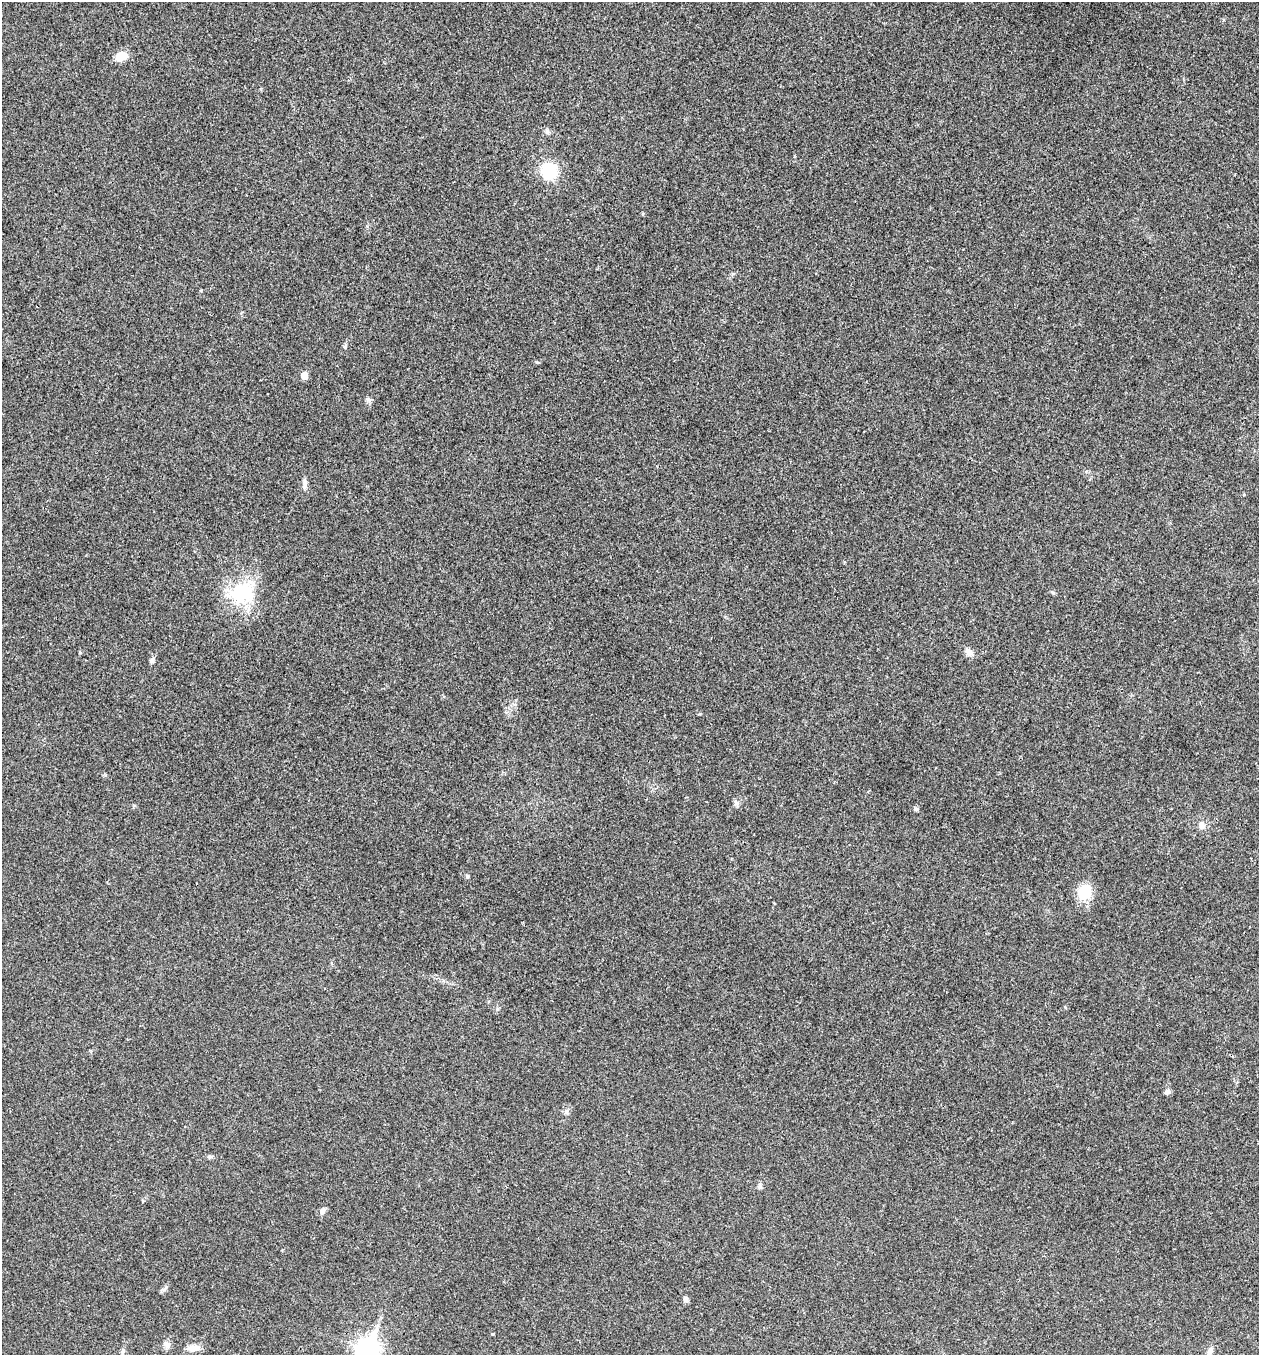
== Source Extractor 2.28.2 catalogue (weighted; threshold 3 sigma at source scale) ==
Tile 6 of 4 x 4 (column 2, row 2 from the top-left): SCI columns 1394-2650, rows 2710-4062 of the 5431 x 5417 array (HDU 1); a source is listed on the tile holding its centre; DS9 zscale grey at full resolution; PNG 1261 x 1357 px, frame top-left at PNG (2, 2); no overlay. Shown black and unused: <1% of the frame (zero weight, under 3 of 4 exposures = <1% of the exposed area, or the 3 px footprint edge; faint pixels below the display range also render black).
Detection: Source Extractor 2.28.2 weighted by HDU 2 'WHT'; one run over the whole footprint, this tile lists its part. Background 0.0238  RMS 0.0041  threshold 0.0184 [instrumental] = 3 sigma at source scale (4.5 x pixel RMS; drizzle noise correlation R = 1.50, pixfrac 1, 0.05/0.05 arcsec/px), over >= 5 px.
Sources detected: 25; all 25 listed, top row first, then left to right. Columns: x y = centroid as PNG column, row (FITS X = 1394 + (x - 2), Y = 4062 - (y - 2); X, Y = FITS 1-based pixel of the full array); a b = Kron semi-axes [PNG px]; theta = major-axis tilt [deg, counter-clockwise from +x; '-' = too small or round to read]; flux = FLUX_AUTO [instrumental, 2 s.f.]
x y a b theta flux
121 56 14 9 22 5.1
547 132 8 5 -63 0.95
549 171 22 21 - 13
345 346 6 5 - 0.75
304 376 5 5 - 4.7
368 399 7 4 -1 0.79
304 483 16 4 85 1.4
242 593 34 28 27 22
969 652 12 8 -48 2.3
152 661 6 5 - 1.1
736 804 7 4 19 0.83
916 809 6 5 - 0.68
1202 825 9 8 - 1.9
467 876 5 4 - 0.58
1085 892 20 17 57 8.6
1167 1092 8 6 14 1.2
210 1156 6 5 - 0.87
760 1186 8 6 83 0.98
322 1211 9 6 65 1.4
686 1299 8 6 -73 1.2
167 1345 11 7 -57 1.6
194 1348 19 8 8 3.1
368 1350 10 8 71 260
123 1351 10 5 79 1
1210 1351 12 6 65 1.7
Isophote crosses this tile's border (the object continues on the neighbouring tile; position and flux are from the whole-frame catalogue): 1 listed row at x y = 368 1350
Unlisted compact peaks at least as high as the median listed source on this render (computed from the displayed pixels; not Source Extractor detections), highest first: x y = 537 362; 492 1334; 164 1290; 1053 593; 80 653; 497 1009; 700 714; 105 775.